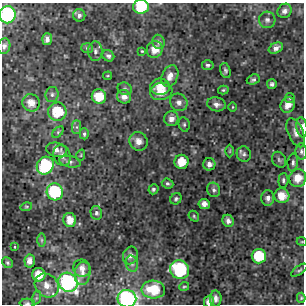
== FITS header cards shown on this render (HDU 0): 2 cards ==
NAXIS1  =                  302 / NUMBER OF ELEMENTS ALONG THIS AXIS
NAXIS2  =                  302 / NUMBER OF ELEMENTS ALONG THIS AXIS

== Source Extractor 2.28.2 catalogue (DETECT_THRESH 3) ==
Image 302 x 302 px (HDU 0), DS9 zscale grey, 1 PNG px = 1 image px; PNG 306 x 306 px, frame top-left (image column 1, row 302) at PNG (2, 3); each listed source drawn as its Kron ellipse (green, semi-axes under 4 px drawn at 4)
Background 6.87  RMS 1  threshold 3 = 3 sigma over >= 5 px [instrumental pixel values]
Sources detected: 92; all 92 listed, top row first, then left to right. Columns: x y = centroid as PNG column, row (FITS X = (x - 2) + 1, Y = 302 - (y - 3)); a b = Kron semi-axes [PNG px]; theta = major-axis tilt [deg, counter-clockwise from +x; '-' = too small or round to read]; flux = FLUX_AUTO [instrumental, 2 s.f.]
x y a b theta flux
141 7 8 7 - 2400
285 11 7 6 - 280
8 15 8 8 - 11000
79 15 6 6 - 220
267 20 8 8 - 260
47 39 6 5 - 340
158 42 7 6 - 210
4 46 8 6 73 260
87 48 6 5 - 140
276 48 7 5 24 340
155 50 8 8 - 760
95 51 10 7 88 260
142 51 3 3 - 68
108 56 6 5 - 190
208 65 6 5 - 150
225 71 8 5 -72 150
108 76 4 2 - 58
170 76 11 7 67 500
253 80 7 5 21 150
272 84 5 5 - 180
160 87 10 8 0 890
125 89 7 6 - 140
223 90 5 4 - 94
161 91 11 8 14 990
52 95 7 6 - 200
99 97 7 7 - 1400
124 97 7 6 - 410
290 98 5 5 - 100
179 102 9 8 - 360
31 103 9 8 - 720
216 104 9 7 -11 320
288 105 8 7 - 580
233 107 4 3 - 59
57 112 9 9 - 2200
171 119 7 7 - 400
184 124 7 5 -76 140
77 127 7 4 -90 140
302 127 10 5 -82 430
58 132 7 4 46 100
296 133 15 7 -66 430
84 134 5 4 - 150
138 141 9 9 - 590
57 150 10 7 -13 380
230 151 6 4 89 74
301 152 8 5 -85 200
244 154 8 7 - 190
81 155 6 3 72 73
62 156 10 8 -73 420
279 160 8 6 -58 170
70 162 11 5 -12 220
181 162 7 7 - 1100
293 163 9 5 86 200
209 164 6 6 - 320
45 166 9 8 - 6000
298 178 9 8 - 910
283 180 7 5 87 170
167 184 6 5 - 150
153 189 5 4 - 140
213 190 7 6 - 220
55 192 8 8 - 4700
282 196 7 7 - 980
268 198 8 6 -88 320
176 199 6 5 - 150
204 204 5 5 - 410
26 207 6 4 16 80
96 213 7 5 -78 170
194 216 6 4 -49 94
70 220 7 6 - 770
228 221 6 5 - 320
42 240 6 4 -90 120
302 242 5 3 - 59
15 247 3 2 - 48
130 255 9 7 67 320
259 256 7 7 - 2300
30 261 6 5 - 450
8 263 6 5 - 100
132 264 8 6 -74 220
82 268 9 8 - 400
180 270 10 9 - 5300
299 270 9 4 36 130
82 273 11 8 81 500
39 275 7 6 - 990
68 282 10 9 - 17000
47 285 13 11 -45 740
184 287 5 3 - 71
153 289 12 9 -3 1700
36 298 7 4 71 120
216 298 8 6 -88 290
301 298 5 4 - 89
127 299 9 8 - 14000
209 302 6 5 - 340
27 303 7 4 -1 140
At the frame edge (FLAGS 8, measured only in part): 9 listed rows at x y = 141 7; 8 15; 4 46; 302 127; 301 152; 302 242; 127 299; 209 302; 27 303